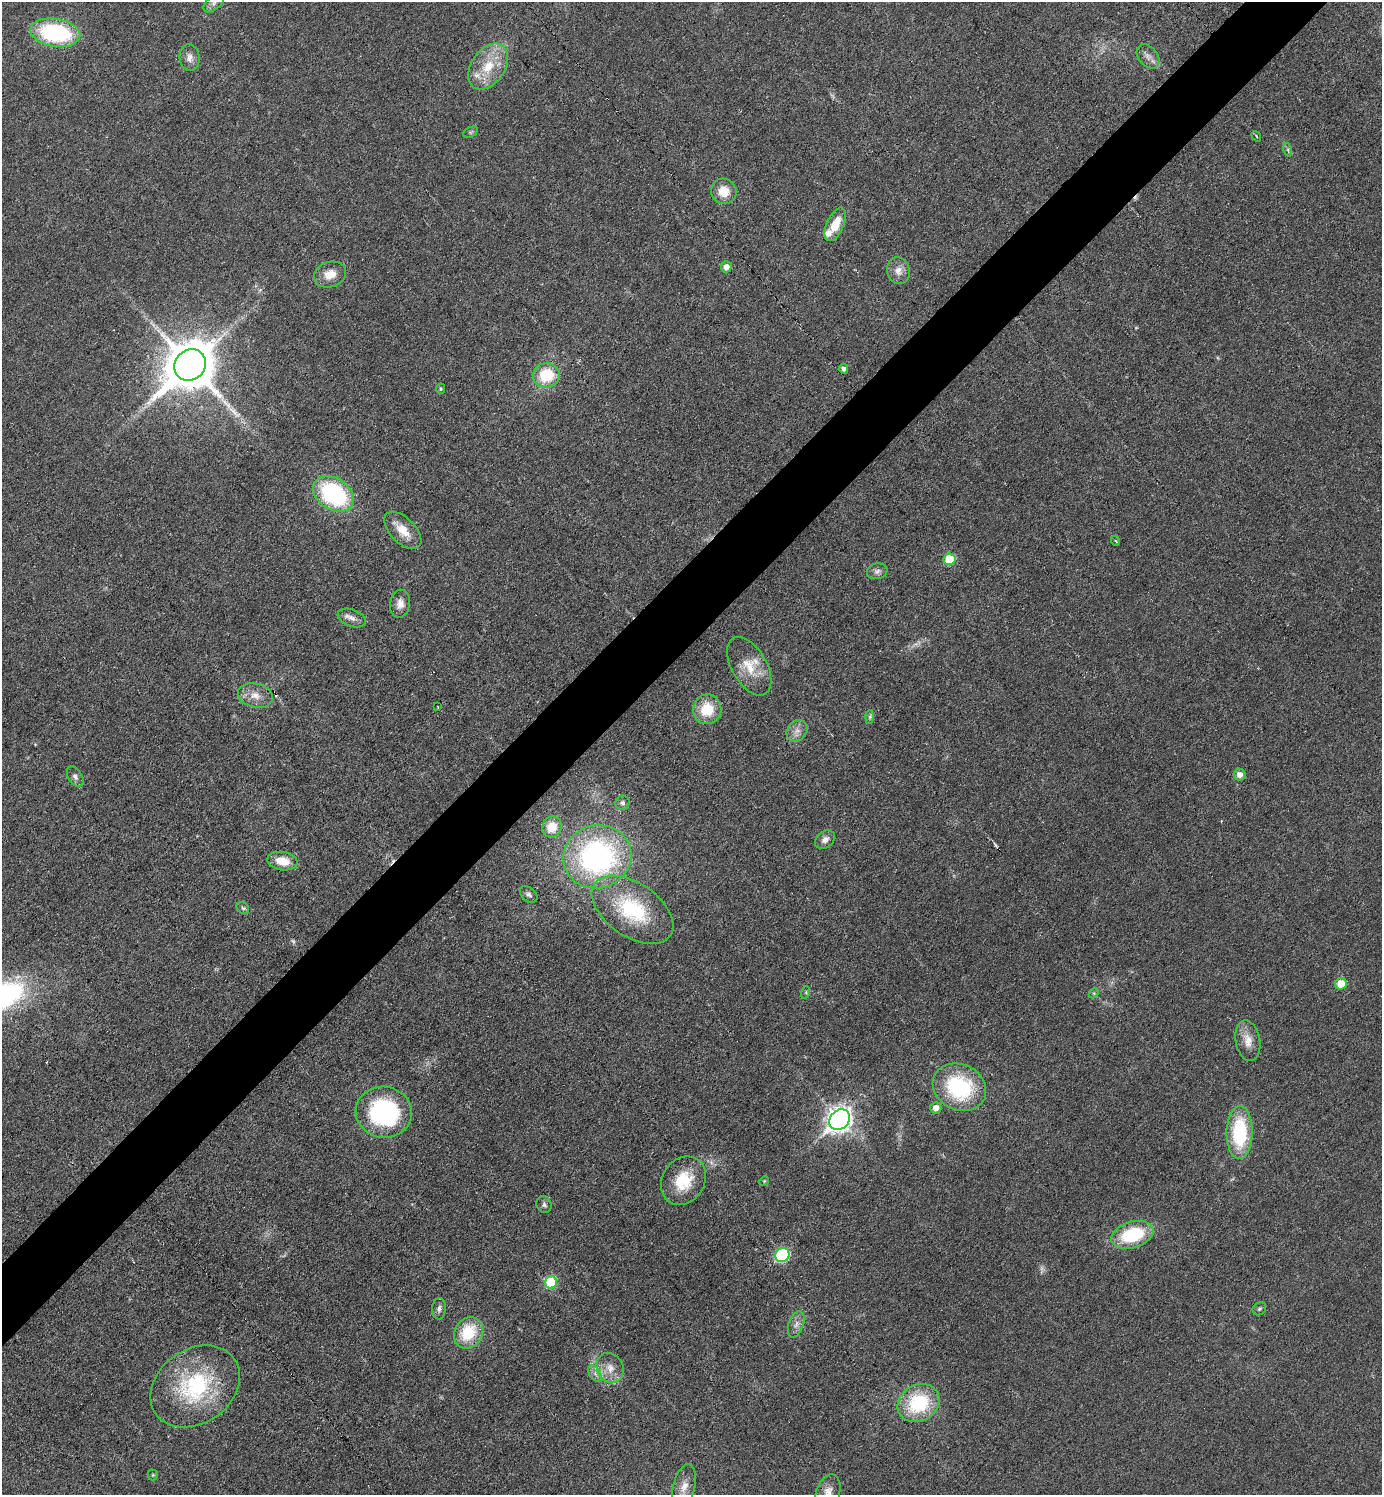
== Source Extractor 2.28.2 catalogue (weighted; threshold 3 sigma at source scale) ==
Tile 10 of 4 x 4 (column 2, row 3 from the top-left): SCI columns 1680-3059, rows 1495-2987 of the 5975 x 5976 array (HDU 1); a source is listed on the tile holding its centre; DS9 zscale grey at full resolution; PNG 1384 x 1497 px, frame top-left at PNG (2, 2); each listed source drawn as its Kron ellipse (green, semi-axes under 4 px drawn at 4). Shown black and unused: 5% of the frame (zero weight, under 3 of 6 exposures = <1% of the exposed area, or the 3 px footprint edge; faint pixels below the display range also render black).
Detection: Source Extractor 2.28.2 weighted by HDU 2 'WHT'; one run over the whole footprint, this tile lists its part. Background 0.0329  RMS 0.0039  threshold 0.016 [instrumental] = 3 sigma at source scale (4.09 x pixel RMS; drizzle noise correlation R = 1.36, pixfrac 0.8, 0.05/0.05 arcsec/px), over >= 5 px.
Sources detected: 75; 4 too faint to see at this stretch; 2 cosmic-ray / hot-pixel residue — neither listed nor drawn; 3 inside a brighter listed object's ellipse — not listed separately; the other 66 listed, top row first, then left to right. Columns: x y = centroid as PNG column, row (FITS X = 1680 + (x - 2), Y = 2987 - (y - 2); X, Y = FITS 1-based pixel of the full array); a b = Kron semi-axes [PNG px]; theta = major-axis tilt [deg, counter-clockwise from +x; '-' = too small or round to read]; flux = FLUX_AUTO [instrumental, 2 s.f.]
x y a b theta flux
214 3 12 6 40 1.7
55 33 25 14 -9 44
1148 56 14 9 -49 2.4
190 58 13 10 -83 2.6
488 66 25 16 56 12
470 132 8 5 24 0.67
1256 136 6 3 -55 0.43
1288 150 7 4 -72 0.76
724 191 13 12 - 6
835 224 18 8 65 7.6
726 267 5 5 - 2.4
898 271 13 11 -75 3.3
330 274 16 12 18 4.8
190 365 17 15 44 2000
844 369 5 4 - 1.3
546 375 13 12 - 15
441 389 5 4 - 0.52
334 494 22 15 -34 46
403 530 23 12 -46 6.4
1116 541 5 3 - 0.34
949 559 6 6 - 13
877 571 10 7 10 1.5
400 604 14 10 79 3
352 618 15 8 -20 2.6
749 666 32 17 -60 9.5
255 695 17 12 -14 4.6
438 707 3 2 - 0.33
707 709 15 14 - 11
870 717 7 4 88 0.69
797 731 12 9 49 2.6
1240 775 6 6 - 2.5
75 777 11 7 -59 1.5
623 803 7 6 - 1
552 827 10 9 - 7.4
825 840 11 8 38 2.1
597 857 34 31 16 88
282 861 15 9 -10 6.8
529 894 10 6 -40 1.2
243 908 7 5 -42 0.76
632 910 46 26 -34 32
1341 984 6 5 - 8.2
806 992 6 4 73 0.51
1094 993 6 4 45 0.51
1248 1041 20 12 -79 4.8
959 1087 27 23 -26 35
936 1108 5 5 - 2.7
384 1112 28 25 -10 53
840 1120 11 9 47 270
1240 1132 26 13 89 28
683 1181 25 21 55 13
764 1181 5 4 - 0.45
544 1205 8 7 - 1.1
1132 1235 21 13 17 24
782 1255 7 7 - 39
551 1282 6 6 - 17
439 1309 11 7 86 1.5
1259 1309 7 6 - 0.71
796 1324 14 7 69 2.1
469 1333 16 14 56 16
610 1368 15 13 -65 4.9
595 1374 9 5 -57 1.5
195 1386 48 37 35 41
919 1403 22 18 30 26
153 1475 5 5 - 0.43
684 1487 24 10 77 4.5
828 1492 18 12 73 3.8
Isophote crosses this tile's border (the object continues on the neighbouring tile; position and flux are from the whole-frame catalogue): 3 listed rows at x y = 214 3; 684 1487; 828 1492